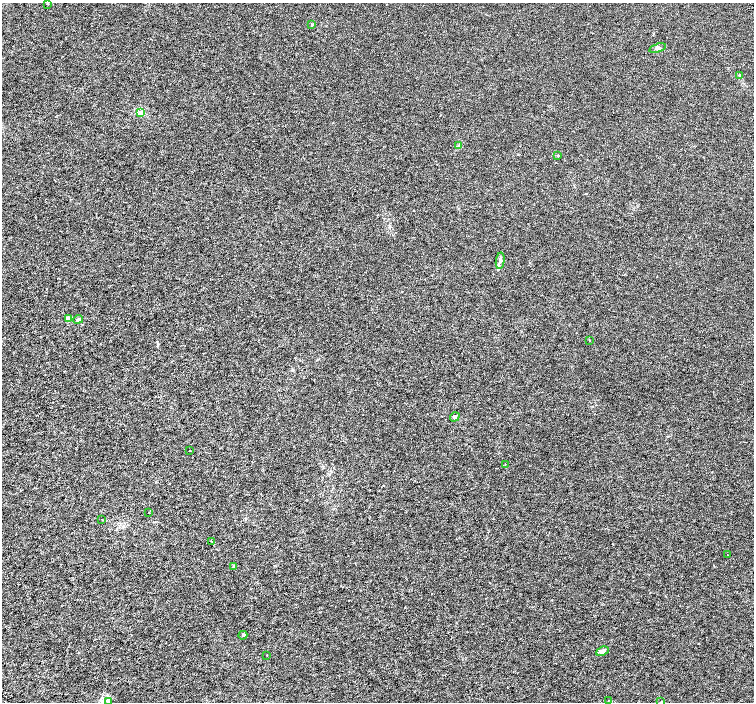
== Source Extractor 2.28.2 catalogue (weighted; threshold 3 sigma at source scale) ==
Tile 7 of 4 x 4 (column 3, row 2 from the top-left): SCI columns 3013-4515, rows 3004-4403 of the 6019 x 5941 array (HDU 1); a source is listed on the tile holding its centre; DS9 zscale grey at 2 x 2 block average (1 PNG px = mean of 2 x 2 image px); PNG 756 x 704 px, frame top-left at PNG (2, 3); each listed source drawn as its Kron ellipse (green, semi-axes under 4 px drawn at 4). Shown black and unused: <1% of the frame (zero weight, under 3 of 6 exposures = <1% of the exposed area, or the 3 px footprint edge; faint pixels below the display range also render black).
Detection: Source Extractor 2.28.2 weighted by HDU 2 'WHT'; one run over the whole footprint, this tile lists its part. Background 7.05e-04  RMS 0.0017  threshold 0.00694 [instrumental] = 3 sigma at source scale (4.09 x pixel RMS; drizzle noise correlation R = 1.36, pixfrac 0.8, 0.0396/0.0396 arcsec/px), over >= 5 px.
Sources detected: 25; all 25 listed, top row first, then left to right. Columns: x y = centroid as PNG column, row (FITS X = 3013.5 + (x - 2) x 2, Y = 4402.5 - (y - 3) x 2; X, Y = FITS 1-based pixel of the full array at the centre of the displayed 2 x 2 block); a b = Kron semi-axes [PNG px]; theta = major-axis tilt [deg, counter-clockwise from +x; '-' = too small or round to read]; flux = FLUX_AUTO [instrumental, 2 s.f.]
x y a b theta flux
48 4 2 2 - 0.34
312 24 3 2 - 0.43
657 48 8 4 18 0.89
740 75 4 3 - 0.41
140 112 3 3 - 0.48
459 146 3 2 - 0.32
558 156 3 2 - 0.22
500 261 8 3 82 0.79
68 318 2 2 - 3.8
78 319 5 3 - 0.69
589 340 2 2 - 0.12
455 417 5 4 - 0.72
190 451 2 2 - 0.18
505 464 2 2 - 0.16
149 513 2 2 - 0.16
102 519 2 2 - 0.16
211 541 2 2 - 0.19
728 555 2 2 - 0.11
234 566 3 3 - 0.31
243 635 4 3 - 0.51
603 651 6 3 23 0.78
267 655 2 2 - 0.34
109 701 3 3 - 0.36
608 701 2 2 - 0.1
661 702 3 2 - 0.16
Diffuse or blended objects may show on this block-average render without a row.